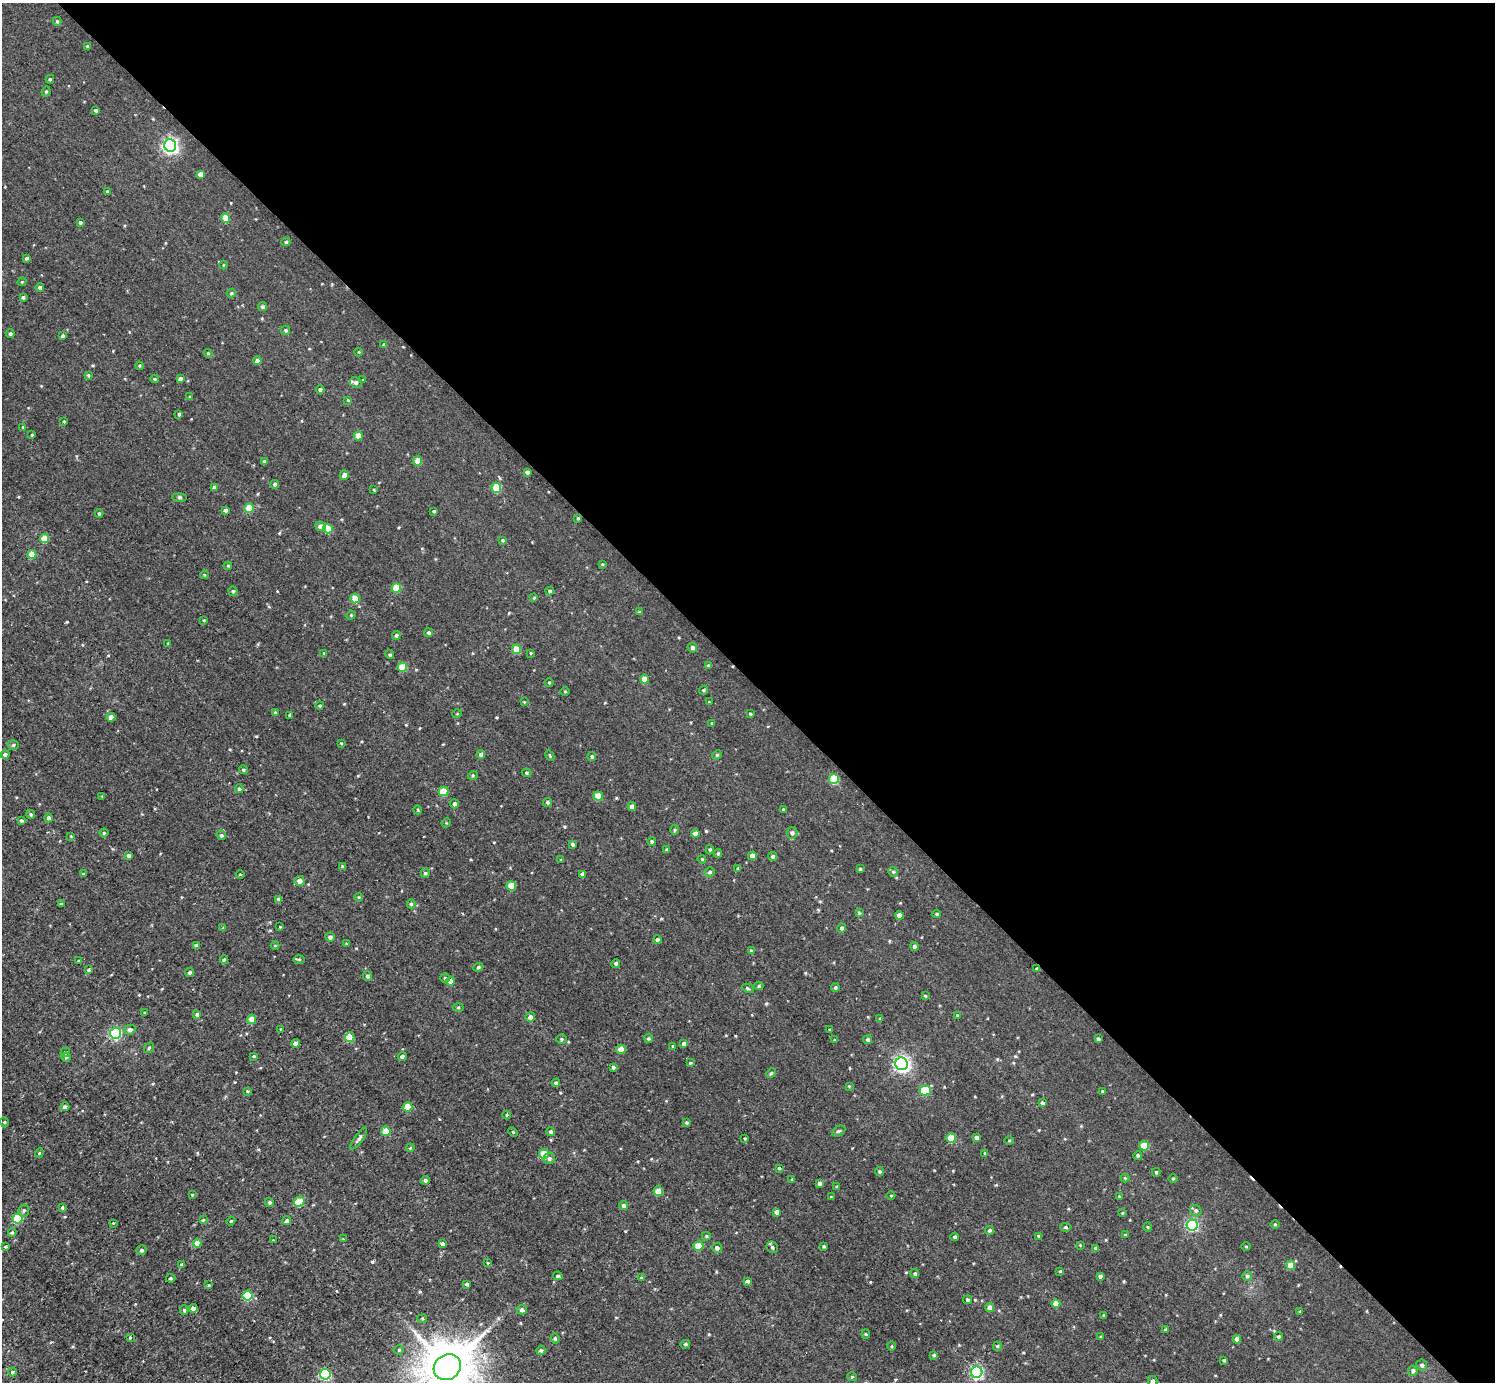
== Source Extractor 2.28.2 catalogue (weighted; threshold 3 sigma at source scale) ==
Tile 8 of 4 x 4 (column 4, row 2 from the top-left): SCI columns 4486-5978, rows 2920-4299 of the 5983 x 5981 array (HDU 1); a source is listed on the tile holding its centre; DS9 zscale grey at full resolution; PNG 1497 x 1384 px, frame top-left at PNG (2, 3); each listed source drawn as its Kron ellipse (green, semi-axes under 4 px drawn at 4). Shown black and unused: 49% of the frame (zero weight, under 3 of 4 exposures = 1% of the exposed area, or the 3 px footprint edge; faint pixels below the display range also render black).
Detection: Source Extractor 2.28.2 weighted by HDU 2 'WHT'; one run over the whole footprint, this tile lists its part. Background 0.0675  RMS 0.062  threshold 0.281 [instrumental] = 3 sigma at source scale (4.5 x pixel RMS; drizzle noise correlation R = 1.50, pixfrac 1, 0.05/0.05 arcsec/px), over >= 5 px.
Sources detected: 329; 2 inside a brighter listed object's ellipse — not listed separately; the other 327 listed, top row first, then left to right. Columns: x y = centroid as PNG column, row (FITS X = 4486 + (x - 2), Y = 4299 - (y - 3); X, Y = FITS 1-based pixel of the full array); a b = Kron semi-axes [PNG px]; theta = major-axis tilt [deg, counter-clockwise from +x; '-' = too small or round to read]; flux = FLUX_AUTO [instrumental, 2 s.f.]
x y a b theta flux
57 21 4 4 - 7.5
87 46 4 3 - 7.4
50 79 4 4 - 8
46 91 5 3 - 8.1
95 110 4 4 - 11
170 146 6 6 - 1600
200 174 4 4 - 28
107 191 3 3 - 5.4
226 218 5 4 - 98
80 222 3 3 - 9.8
286 242 4 4 - 8.1
27 258 3 3 - 9.2
223 265 4 3 - 4.1
22 282 4 4 - 6.9
40 288 4 4 - 18
231 293 5 4 - 7.5
23 297 4 3 - 9.5
263 307 4 4 - 15
285 330 4 4 - 8.5
10 334 4 4 - 9.9
62 336 4 3 - 10
384 345 4 4 - 10
359 352 4 3 - 4.9
208 353 4 4 - 6.4
257 361 4 4 - 31
139 366 4 3 - 6.5
88 375 4 4 - 8.3
155 379 4 3 - 6.6
180 379 4 4 - 18
363 380 4 3 - 6.3
356 382 6 4 -28 14
320 390 4 4 - 13
190 397 4 3 - 8.8
348 400 4 4 - 4.8
179 414 3 3 - 9
64 421 4 3 - 4.7
23 427 4 4 - 6.5
32 435 3 3 - 6
358 436 4 4 - 72
264 461 4 3 - 8.3
417 461 4 4 - 80
527 472 4 4 - 15
344 475 5 4 - 28
275 484 4 4 - 13
215 487 4 4 - 22
496 488 5 5 - 160
374 490 4 3 - 4.9
179 497 7 3 -1 10
249 508 5 5 - 130
225 510 4 3 - 14
434 511 3 3 - 7
99 513 4 3 - 9
578 518 4 4 - 6.4
321 526 5 5 - 38
328 529 5 4 - 130
44 538 5 4 - 130
503 540 4 4 - 7.9
32 554 4 4 - 120
602 564 4 3 - 5.3
228 566 4 4 - 6.9
204 575 4 4 - 6.2
396 588 5 4 - 130
233 591 4 4 - 9.6
550 591 4 4 - 11
355 598 5 4 - 130
534 598 4 3 - 6.4
639 612 4 4 - 5.9
351 615 5 4 - 7.4
204 620 3 3 - 5.2
429 633 4 4 - 9.9
396 635 4 4 - 10
168 643 3 3 - 4.3
692 648 5 4 - 15
517 649 5 4 - 140
324 653 4 3 - 5.1
531 653 4 3 - 4.9
390 655 4 4 - 9.7
708 665 4 4 - 9.7
402 667 5 4 - 130
645 679 4 4 - 68
549 683 4 3 - 5.1
703 690 4 3 - 8.1
565 691 5 3 - 5.3
524 702 4 4 - 4.8
709 702 3 3 - 4
320 706 4 4 - 7.6
275 713 4 4 - 7.2
457 714 5 3 - 5.3
750 714 3 3 - 6.6
289 715 3 2 - 6.2
111 717 4 4 - 32
712 723 3 3 - 7
341 743 4 3 - 5.5
13 745 5 4 - 9.9
5 754 4 4 - 15
481 755 4 4 - 27
717 755 5 4 - 8.2
550 756 5 3 - 5.9
592 756 4 4 - 11
243 770 5 4 - 7.9
526 773 5 4 - 7.5
473 775 5 3 - 6
834 779 5 5 - 230
239 789 4 4 - 9.1
443 791 5 4 - 150
102 796 4 3 - 5
598 796 4 4 - 120
548 802 4 4 - 9.4
454 804 4 4 - 19
632 806 4 4 - 25
418 810 4 3 - 5.1
783 810 3 3 - 6.2
31 814 5 4 - 8.6
48 818 4 4 - 14
21 820 4 3 - 11
446 823 5 4 - 5.5
675 830 5 3 - 6.3
104 833 4 4 - 8.9
695 833 4 4 - 30
792 833 5 5 - 16
221 835 5 4 - 12
71 836 3 3 - 4.9
652 841 4 4 - 8
572 844 4 4 - 13
667 850 4 3 - 14
710 850 5 4 - 8.8
718 853 4 3 - 8.7
128 855 4 4 - 13
752 856 4 4 - 45
773 856 4 4 - 14
702 859 4 3 - 5.3
561 860 3 3 - 5.9
343 867 4 4 - 14
738 868 4 3 - 8.3
860 869 3 3 - 7.5
710 872 5 4 - 12
893 872 5 4 - 8
425 873 4 4 - 8.9
83 874 4 3 - 5.9
240 874 4 3 - 5.2
582 874 4 4 - 28
299 881 5 5 - 32
511 886 5 4 - 130
359 897 4 4 - 6
278 899 4 4 - 13
61 904 3 3 - 9.1
411 904 4 4 - 9.8
859 913 4 3 - 7.1
937 914 4 3 - 6.3
899 915 4 4 - 41
280 927 3 3 - 4.8
223 928 4 4 - 5.5
842 928 5 4 - 13
330 937 4 4 - 17
657 940 4 4 - 17
346 944 4 3 - 5.4
196 946 4 4 - 20
275 946 4 3 - 5.4
914 946 4 4 - 15
751 951 4 4 - 9.6
299 959 6 4 0 7
224 960 4 4 - 16
79 961 3 3 - 7.9
616 963 4 4 - 13
478 967 5 4 - 7.5
1037 969 3 3 - 9.1
89 970 4 4 - 8.7
189 972 4 4 - 9.6
367 976 5 4 - 12
445 978 5 5 - 9.5
450 981 4 4 - 60
759 986 4 4 - 8.2
748 988 6 3 -26 8.4
835 988 4 4 - 9.7
925 996 4 3 - 6.1
458 1007 5 3 - 6
145 1013 4 3 - 6.1
197 1014 4 4 - 15
957 1015 4 3 - 6.8
530 1017 5 5 - 19
880 1018 4 3 - 5.2
252 1019 4 4 - 82
281 1029 4 3 - 5
130 1030 5 5 - 19
830 1030 3 3 - 6.1
115 1033 5 5 - 620
350 1037 5 4 - 120
648 1038 4 4 - 8
562 1039 5 4 - 8.2
1098 1039 3 3 - 9.6
835 1040 3 3 - 8.6
868 1040 4 4 - 12
295 1043 4 4 - 20
684 1044 4 4 - 16
673 1046 4 3 - 7.3
149 1048 6 4 53 8.4
621 1049 4 4 - 100
65 1052 5 4 - 10
254 1056 3 3 - 6
402 1056 4 4 - 16
66 1057 4 4 - 10
690 1063 4 4 - 6.6
902 1064 6 6 - 1900
613 1067 4 3 - 10
771 1073 5 4 - 8.6
556 1083 4 4 - 12
849 1086 3 3 - 5.7
247 1091 4 3 - 5.7
925 1091 5 5 - 200
1102 1091 3 3 - 7.7
1042 1103 4 4 - 12
65 1107 4 4 - 18
407 1107 5 4 - 130
507 1115 4 3 - 6
4 1122 5 3 - 6.1
687 1122 3 3 - 7.2
386 1131 5 4 - 110
838 1131 7 4 26 10
513 1132 5 3 - 6.1
551 1132 4 4 - 13
745 1138 3 3 - 5.9
951 1138 5 4 - 150
976 1138 4 4 - 16
359 1139 13 3 55 16
1009 1140 4 3 - 5.4
1144 1146 5 5 - 140
410 1148 4 3 - 5.5
39 1153 4 4 - 6.2
985 1153 4 3 - 5.3
544 1154 5 4 - 140
1138 1155 4 4 - 9.2
549 1159 5 5 - 15
779 1168 3 3 - 6.6
879 1171 5 4 - 8.4
1156 1172 4 4 - 8.4
1125 1178 4 4 - 5.5
1173 1179 4 3 - 5.6
425 1180 4 4 - 14
792 1180 3 3 - 7
820 1183 4 4 - 13
837 1187 4 4 - 8
658 1191 5 4 - 97
192 1195 4 3 - 5.5
891 1196 4 3 - 5.2
1119 1196 4 3 - 5.6
831 1197 3 3 - 6.2
269 1202 5 4 - 10
299 1202 5 5 - 170
624 1205 4 4 - 18
62 1208 4 3 - 7.1
24 1210 6 5 - 11
1196 1211 6 5 - 13
776 1212 4 4 - 23
1122 1213 3 2 - 4.5
18 1218 5 5 - 260
203 1220 4 3 - 7.5
231 1221 4 4 - 6.5
287 1221 5 4 - 13
113 1223 3 3 - 4.9
1275 1224 4 3 - 4.9
1192 1225 5 5 - 670
1066 1227 5 4 - 8.3
1147 1227 5 3 - 5.3
989 1230 4 4 - 9.9
12 1232 4 3 - 8.2
1125 1235 4 3 - 6.8
706 1236 4 3 - 7.5
1038 1236 4 3 - 5.5
955 1237 4 4 - 12
343 1239 4 4 - 4.6
273 1240 2 2 - 3.6
197 1243 4 4 - 56
443 1244 3 3 - 15
1080 1245 3 3 - 4.2
698 1246 5 4 - 120
824 1246 4 3 - 7.4
6 1247 4 3 - 8.5
772 1247 6 5 - 14
1246 1247 4 3 - 5.2
717 1248 5 5 - 18
1095 1248 4 3 - 10
142 1250 5 5 - 13
488 1263 4 4 - 4.9
182 1265 4 3 - 15
1290 1265 4 4 - 79
1060 1271 4 3 - 5.5
915 1274 4 4 - 9.7
558 1276 5 3 - 8.5
1100 1276 4 4 - 13
1247 1276 5 5 - 11
171 1278 4 3 - 9.2
641 1278 3 3 - 5.2
747 1281 4 4 - 14
467 1284 4 3 - 9.3
209 1285 4 4 - 5.3
248 1296 5 5 - 280
967 1300 4 4 - 11
1056 1304 4 4 - 62
193 1308 4 4 - 32
990 1308 4 4 - 43
184 1310 5 4 - 10
522 1310 5 4 - 19
1300 1312 4 3 - 7.4
1104 1315 4 3 - 5.8
422 1319 5 4 - 7.3
1166 1330 4 3 - 9.5
866 1334 4 4 - 6.3
130 1337 3 3 - 4.6
1101 1337 4 3 - 6.3
1278 1337 4 4 - 8.9
555 1338 5 3 - 8.4
1237 1339 4 4 - 22
685 1344 5 4 - 7.7
892 1346 5 3 - 6.1
997 1346 4 4 - 6.4
399 1350 5 4 - 8.3
541 1350 5 4 - 11
934 1355 4 3 - 8.1
1224 1360 4 3 - 6.7
1422 1365 6 5 - 16
447 1367 14 12 36 33000
1413 1371 5 4 - 14
12 1372 4 4 - 14
977 1372 6 5 - 860
325 1374 5 5 - 510
852 1377 5 4 - 6.7
1153 1381 5 4 - 17
Overlapping masked pixels (flux is a lower limit): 1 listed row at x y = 1037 969
Isophote crosses this tile's border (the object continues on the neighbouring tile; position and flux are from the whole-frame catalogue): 3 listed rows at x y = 6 1247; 447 1367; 1153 1381